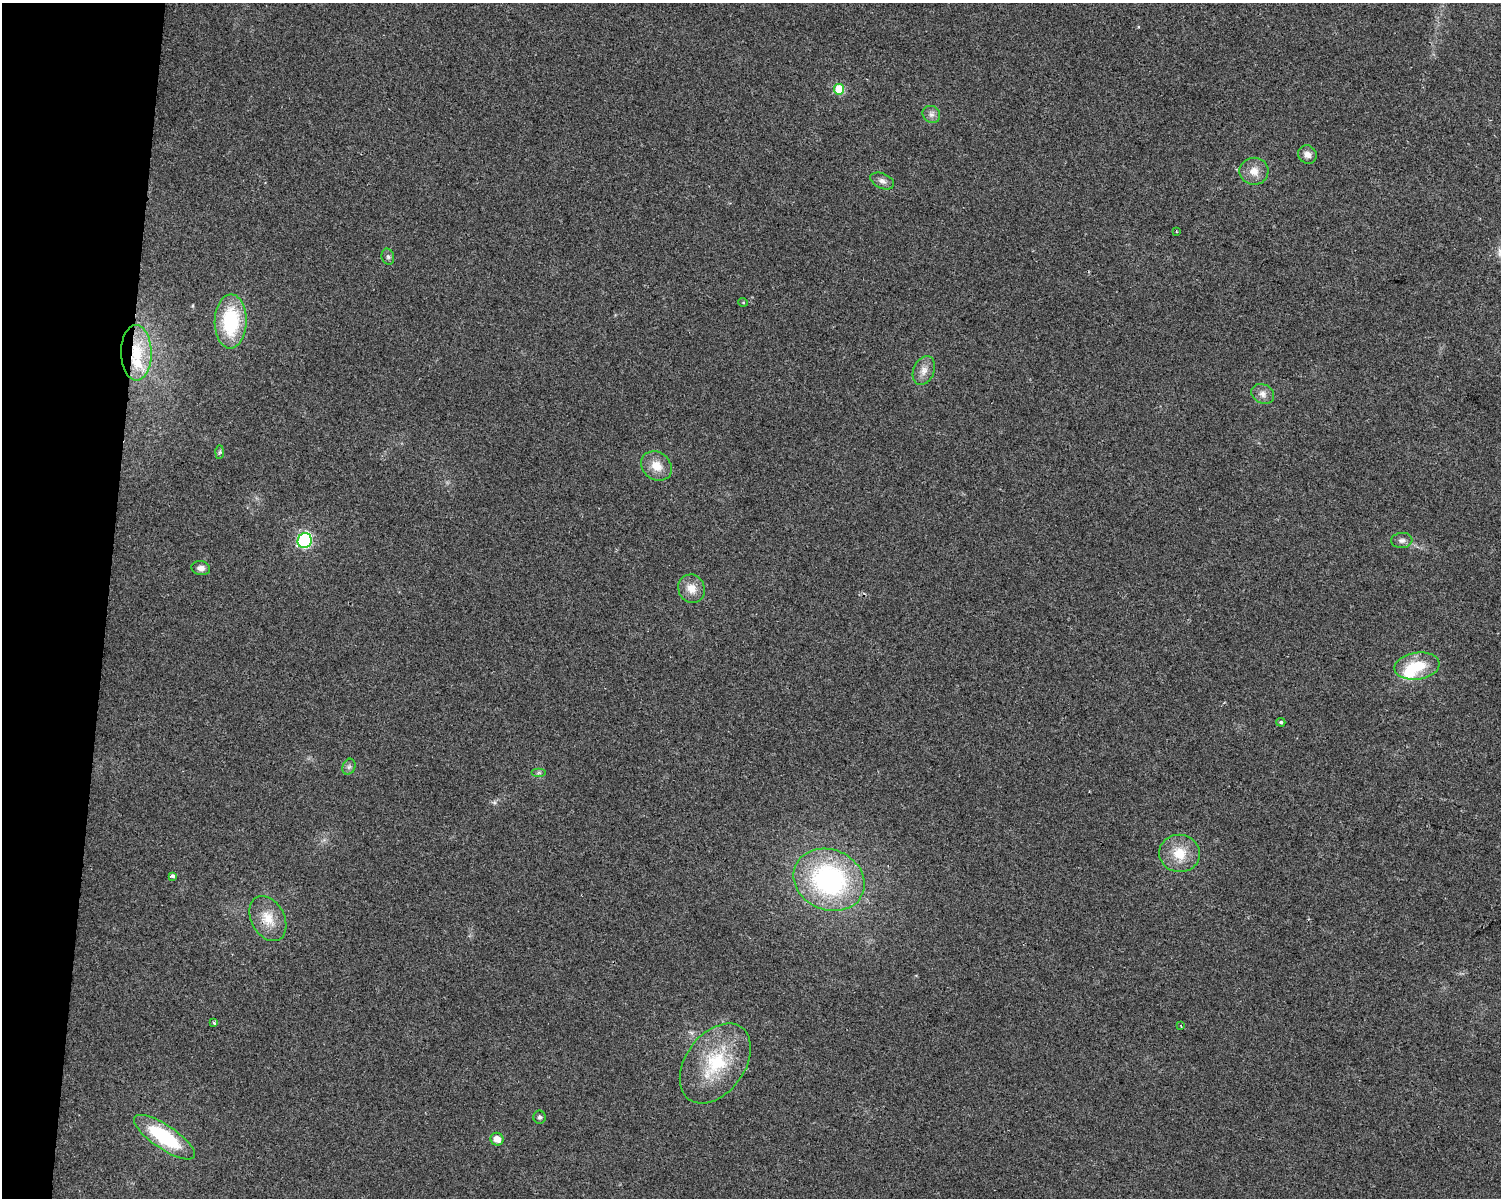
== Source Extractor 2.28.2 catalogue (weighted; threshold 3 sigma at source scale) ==
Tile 7 of 3 x 4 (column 1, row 3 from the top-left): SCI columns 283-1781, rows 1197-2392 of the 5002 x 4788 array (HDU 1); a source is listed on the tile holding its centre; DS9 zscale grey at full resolution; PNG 1503 x 1200 px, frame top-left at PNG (2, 3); each listed source drawn as its Kron ellipse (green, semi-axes under 4 px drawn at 4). Shown black and unused: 7% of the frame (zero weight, under 2 of 3 exposures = <1% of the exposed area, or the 3 px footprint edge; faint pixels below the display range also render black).
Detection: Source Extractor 2.28.2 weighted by HDU 2 'WHT'; one run over the whole footprint, this tile lists its part. Background 0.0647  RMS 0.0074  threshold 0.0335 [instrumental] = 3 sigma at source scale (4.5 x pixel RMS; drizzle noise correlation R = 1.50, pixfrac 1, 0.0396/0.0396 arcsec/px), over >= 5 px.
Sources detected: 34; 1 inside a brighter object's white glare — neither listed nor drawn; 1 inside a brighter listed object's ellipse — not listed separately; the other 32 listed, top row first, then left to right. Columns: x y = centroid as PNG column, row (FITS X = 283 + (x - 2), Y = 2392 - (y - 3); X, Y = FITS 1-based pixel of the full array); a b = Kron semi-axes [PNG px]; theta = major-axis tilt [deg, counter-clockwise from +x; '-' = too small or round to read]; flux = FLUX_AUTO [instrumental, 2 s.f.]
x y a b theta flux
839 89 5 5 - 32
931 114 9 8 - 3.2
1307 155 9 9 - 4.6
1254 171 14 13 - 8.3
882 181 12 7 -24 3.5
1176 231 3 2 - 0.58
388 257 8 6 -74 1.9
743 302 5 3 - 0.63
231 321 27 16 89 54
136 353 28 15 -89 29
924 371 15 10 67 6.5
1263 394 12 9 -28 4.6
220 452 7 4 88 1.3
656 466 16 13 -38 11
1402 540 10 7 5 3
305 541 7 7 - 100
201 568 9 7 -10 3.9
691 589 14 13 - 8.8
1417 666 23 13 8 25
1281 722 4 4 - 1.2
349 767 8 6 68 2.1
539 773 7 4 0 1.5
1180 853 20 18 -5 18
172 876 4 3 - 2.2
829 880 36 30 -23 130
268 919 24 16 -61 16
214 1023 4 3 - 3
1181 1026 4 2 - 0.49
715 1063 44 29 54 51
540 1117 6 6 - 1.7
164 1137 36 12 -34 59
497 1139 7 6 - 6.6
Overlapping masked pixels (flux is a lower limit): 1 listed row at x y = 136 353